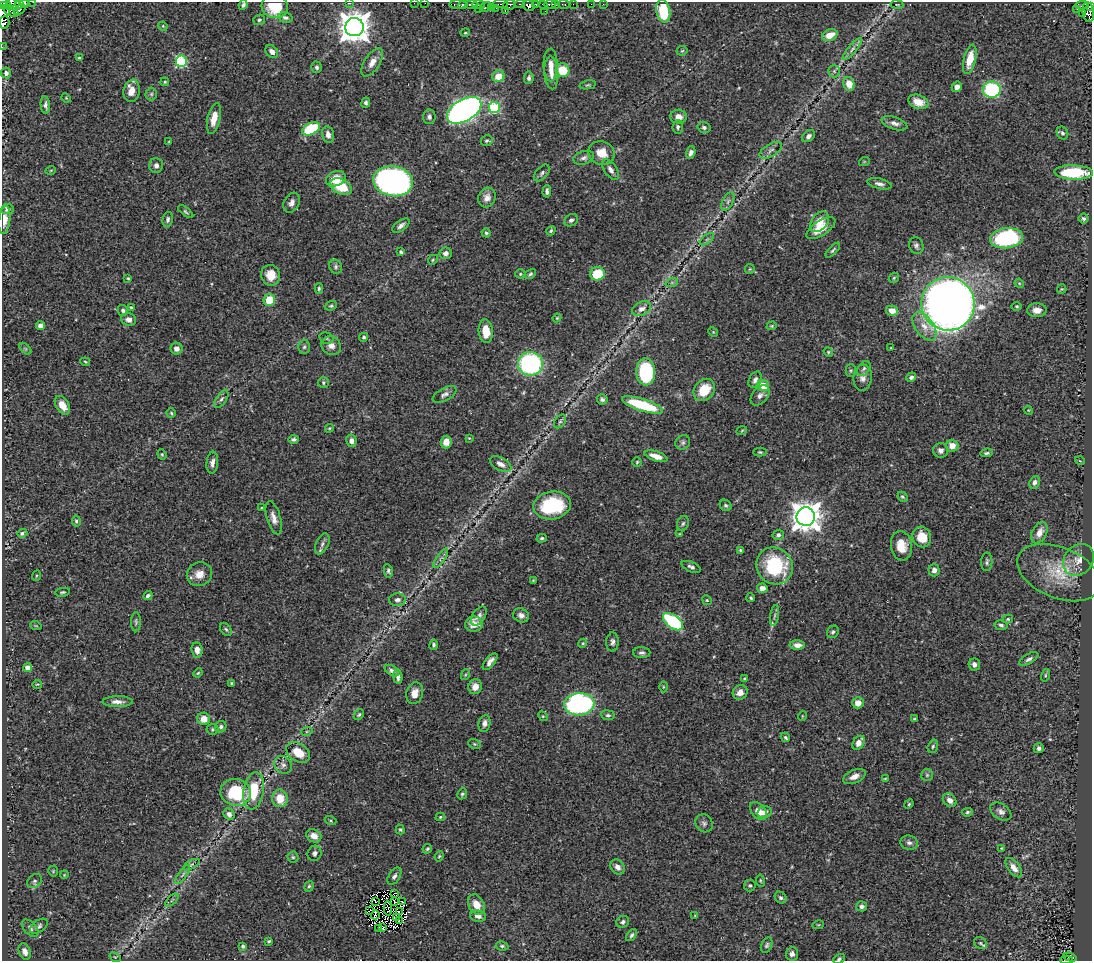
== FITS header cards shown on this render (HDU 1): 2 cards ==
NAXIS1  =                 1090
NAXIS2  =                  959

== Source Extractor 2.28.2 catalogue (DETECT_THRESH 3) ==
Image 1090 x 959 px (HDU 1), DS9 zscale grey, 1 PNG px = 1 image px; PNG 1094 x 963 px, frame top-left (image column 1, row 959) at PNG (2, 2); each listed source drawn as its Kron ellipse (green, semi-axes under 4 px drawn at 4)
Background 0.636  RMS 0.026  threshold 0.0783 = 3 sigma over >= 5 px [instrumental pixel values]
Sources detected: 364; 6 with non-positive FLUX_AUTO (blend fragments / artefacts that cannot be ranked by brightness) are neither listed nor drawn; the other 358 listed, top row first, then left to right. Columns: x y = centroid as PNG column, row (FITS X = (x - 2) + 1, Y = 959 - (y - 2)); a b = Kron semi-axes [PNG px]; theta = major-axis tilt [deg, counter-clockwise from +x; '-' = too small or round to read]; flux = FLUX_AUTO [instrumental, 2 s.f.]
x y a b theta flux
33 2 2 2 - 11
4 3 9 3 -42 12
11 3 5 3 - 46
349 3 3 2 - 130
414 3 2 2 - 2.1
425 3 2 2 - 6.3
24 4 5 3 - 100
458 4 9 3 0 120
500 4 7 2 0 50
520 4 5 2 - 37
535 4 4 3 - 100
550 4 6 3 6 83
556 4 3 3 - 72
563 4 6 3 -10 30
573 4 2 2 - 2.9
591 4 2 2 - 3.3
603 4 3 2 - 3.3
20 5 4 2 - 31
243 5 5 4 - 4.3
463 5 5 3 - 200
471 5 6 3 -6 120
479 5 6 3 -8 36
509 5 6 5 - 59
543 5 4 3 - 120
897 5 6 3 -9 1.9
1082 5 7 4 3 3.7
2 6 3 2 - 130
275 6 13 12 - 68
528 6 6 5 - 290
1090 6 3 3 - 46
485 7 6 3 30 71
492 7 3 2 - 8.8
478 8 3 2 - 7.8
496 8 3 2 - 4.5
1077 9 3 2 - 3
9 10 7 4 -47 20
20 10 6 4 37 140
505 11 3 2 - 57
545 11 2 2 - 2.9
663 11 11 7 -78 89
1088 12 10 5 -82 110
14 13 5 4 - 85
1083 14 3 3 - 14
285 18 7 5 -13 5.2
259 20 6 5 - 3.6
4 22 6 5 - 270
163 26 5 4 - 2
354 27 9 9 - 3200
465 33 5 3 - 2
830 35 8 5 24 24
2 47 2 2 - 2.1
852 49 14 4 50 6.9
682 51 5 5 - 2.1
272 52 7 5 -48 8.3
79 58 3 3 - 2.8
970 59 15 6 77 31
181 61 5 5 - 160
372 62 16 7 58 15
551 65 16 7 -89 13
317 67 6 5 - 3.6
563 70 7 6 - 49
834 71 6 6 - 3.6
6 73 5 5 - 5.7
551 73 16 7 -86 14
498 76 6 5 - 24
529 78 6 4 86 4.4
165 82 4 3 - 2.1
849 84 7 5 -70 24
588 85 8 4 11 2.6
957 87 5 4 - 9
992 90 9 8 - 160
132 91 11 8 79 20
151 94 6 6 - 3.9
66 98 5 4 - 1.8
918 102 10 7 -19 19
366 103 5 4 - 3.9
45 105 8 4 -83 5.4
494 107 5 5 - 160
464 110 19 11 30 810
429 117 7 6 - 5.8
678 117 8 7 - 12
214 118 16 6 77 24
894 123 13 6 -18 8.2
678 127 7 5 86 3.9
704 127 7 5 -16 4.1
311 129 9 6 28 120
1062 133 6 5 - 4.3
328 135 8 5 -77 8.9
808 136 7 5 41 6.2
487 140 6 5 - 2.9
169 141 3 2 - 1.3
771 150 12 6 31 7.6
602 153 13 11 -21 26
691 153 6 4 72 6.7
584 158 11 6 17 6.3
864 162 5 3 - 1.5
156 166 7 7 - 7.2
51 170 5 3 - 1.5
611 170 11 6 -55 9.3
1074 172 19 7 -2 94
542 173 10 6 48 5
336 179 10 7 21 28
393 181 20 15 -10 690
879 184 12 5 -13 6.9
341 187 11 7 -26 53
547 191 6 3 87 4.4
487 198 10 8 65 12
728 201 10 5 63 5.1
292 203 10 7 61 8.9
7 209 6 5 - 5.9
186 212 9 4 -38 3.1
1083 218 5 5 - 4.1
168 219 7 5 79 4.3
4 220 14 6 84 16
571 220 7 6 - 4.9
820 222 11 7 54 24
401 226 10 5 37 6.8
821 228 17 7 32 29
551 231 5 3 - 2.7
486 233 5 4 - 3.3
1006 238 16 10 7 180
707 239 8 4 37 3.7
916 246 8 7 - 5.7
833 250 9 3 45 3.2
401 252 3 3 - 2.8
446 253 6 6 - 6.4
433 260 5 4 - 2.2
336 267 7 6 - 4.3
750 269 5 4 - 2
520 274 5 4 - 2.5
530 274 6 4 31 3.2
597 274 7 6 - 60
271 275 10 9 - 23
128 278 3 2 - 1.9
894 278 5 4 - 2.5
672 282 6 4 19 3.3
1019 283 5 4 - 1.7
319 288 5 4 - 2.9
1062 289 4 4 - 2
269 300 6 5 - 40
948 304 27 26 - 2600
331 306 6 4 20 2.8
1017 306 5 4 - 2.7
131 308 4 3 - 3.8
642 309 10 6 26 8.5
123 310 5 5 - 4.4
1037 310 9 7 1 13
892 311 6 5 - 16
557 318 4 3 - 1.9
129 319 7 6 - 9.9
40 326 4 4 - 13
772 326 5 4 - 2.1
924 326 16 9 -55 19
486 331 12 7 -84 28
713 332 5 4 - 2
364 337 4 4 - 3.1
326 338 7 5 -15 3.1
331 346 10 9 - 11
304 347 7 6 - 3.7
891 348 3 2 - 1.3
25 349 7 4 -45 2.5
176 349 6 6 - 8.4
828 352 5 4 - 2.2
85 362 5 3 - 2.2
530 364 12 12 - 260
864 369 8 5 51 4.7
851 370 6 5 - 2.7
646 372 13 9 -87 160
911 377 5 4 - 4.7
863 378 13 9 85 11
755 380 9 6 62 6.6
323 383 5 5 - 3.2
763 386 6 5 - 32
704 390 12 9 50 44
445 394 13 6 28 7
760 395 11 7 49 8.3
221 399 10 5 55 5.2
602 399 5 5 - 4.5
62 405 10 6 -56 20
643 405 21 6 -17 100
1028 410 4 3 - 1.5
171 413 4 4 - 2.5
560 421 8 5 53 4.1
329 428 4 3 - 1.9
742 430 5 3 - 1.7
469 438 4 2 - 1.4
294 439 5 4 - 4.2
351 441 6 5 - 8.2
446 442 6 5 - 16
683 442 8 6 45 4.4
952 446 6 6 - 17
941 450 7 7 - 8.8
760 452 6 4 -1 2.6
987 453 6 3 6 3.6
162 454 5 4 - 2.3
656 456 12 5 -17 18
1080 461 5 3 - 1.3
637 462 5 4 - 2.3
212 463 11 6 84 8.3
501 464 11 6 -28 10
1035 482 6 5 - 6.8
902 497 5 4 - 2.8
552 505 19 14 9 120
725 505 6 5 - 3.9
261 508 3 3 - 2.4
806 517 9 9 - 2700
274 518 17 7 -74 12
76 521 5 4 - 3.4
683 523 8 5 71 4
22 533 5 4 - 4.1
1039 533 11 7 61 18
679 534 4 3 - 1.6
778 535 6 5 - 4.2
922 537 10 9 - 36
542 538 5 4 - 3.1
322 544 11 6 66 7.6
901 546 15 10 -82 29
741 550 4 3 - 3.2
441 558 11 4 54 4.3
1079 560 17 14 51 27
987 562 9 5 88 4.6
775 566 19 17 -48 140
691 567 10 5 -23 5.6
934 570 6 5 - 7.8
388 571 7 4 -79 3.9
1059 572 43 25 -22 88
199 574 13 11 29 19
36 576 5 3 - 1.8
533 580 3 3 - 1.4
762 588 5 4 - 13
62 592 7 3 9 2.8
148 596 5 4 - 4.8
751 598 4 3 - 2.6
397 600 8 6 3 6
707 600 5 4 - 2
521 615 8 7 - 7.8
479 616 10 6 57 6.7
774 616 10 4 81 4.2
1008 619 5 4 - 2.7
136 622 9 5 90 3.8
673 622 12 6 -37 170
474 624 9 7 11 17
1001 625 6 5 - 4.3
36 626 6 3 -18 1.6
226 629 7 5 -49 3.4
833 632 6 5 - 4.1
612 642 9 6 88 5.9
583 643 5 3 - 1.7
434 645 5 4 - 3
797 645 8 4 -2 9.8
197 650 7 5 -83 12
642 653 8 5 -2 4.6
1029 659 10 5 31 5.8
490 662 10 4 50 10
974 665 6 5 - 7.3
28 668 4 4 - 18
392 671 8 4 -33 7.1
198 673 5 4 - 2
465 675 5 3 - 1.9
1045 675 6 4 72 2.4
398 677 7 4 -83 6.8
745 679 3 3 - 3.6
232 683 3 3 - 2.8
37 684 5 3 - 1.6
475 687 7 7 - 15
663 687 5 3 - 1.7
740 692 8 7 - 16
415 693 11 8 75 15
117 702 15 5 1 11
858 703 5 5 - 17
579 704 15 11 5 380
359 715 6 4 46 2.7
608 715 7 5 -7 4.4
543 716 5 4 - 2
802 716 5 3 - 1.5
204 719 6 6 - 20
914 719 4 3 - 2.2
484 723 8 6 78 7.4
221 727 6 5 - 4.7
212 729 6 5 - 2.7
307 731 6 3 19 2.5
785 737 5 4 - 3.6
859 743 8 5 58 14
474 744 6 4 -21 2.7
933 746 7 5 74 3.1
1039 748 5 5 - 5.2
298 753 13 9 -34 36
283 765 9 8 - 7.9
927 775 6 6 - 3.8
854 776 12 6 24 13
885 778 4 2 - 1.6
254 791 19 10 80 59
236 792 15 13 -17 91
462 794 5 4 - 3.1
280 798 9 7 -80 30
950 800 7 6 - 11
909 804 5 4 - 2.2
758 811 10 6 -49 18
1001 811 12 7 -33 8
764 812 7 5 15 9.4
967 812 5 4 - 3
229 814 6 5 - 6.6
440 817 5 4 - 2.6
331 820 6 3 -19 2.1
704 823 9 8 - 6.1
400 829 5 4 - 2.4
314 836 8 6 -30 14
909 843 9 7 -14 6.5
1001 848 3 3 - 1.3
427 849 5 4 - 2.6
315 853 8 6 64 5.8
439 856 5 4 - 2.3
293 857 5 5 - 2.9
191 865 9 4 29 3
617 867 8 6 -51 9
1014 868 11 6 -53 14
53 871 5 5 - 2
64 875 4 3 - 1.4
183 875 11 3 54 4.4
394 876 9 5 58 5.4
35 881 8 6 43 4.7
760 881 6 3 -81 1.9
309 886 5 4 - 3
750 886 6 6 - 3.6
395 894 4 2 - 0.89
781 898 6 5 - 3.9
172 900 8 4 45 3.2
375 901 4 2 - 0.69
395 902 3 2 - 0.96
403 902 3 2 - 1.1
476 905 11 7 -62 21
862 906 5 5 - 5.6
388 908 7 3 -87 2.9
370 910 3 2 - 1.7
399 911 4 2 - 0.27
375 915 4 2 - 2.2
478 916 8 6 -11 9.7
695 916 3 2 - 1
397 917 3 2 - 3
399 921 3 2 - 0.49
623 922 6 5 - 4.9
818 925 5 3 - 1.7
39 926 10 5 36 5.2
30 928 10 6 -46 5.7
378 928 3 2 - 2.1
382 928 4 3 - 1.6
632 935 7 4 52 3.6
269 941 3 3 - 2.4
980 943 7 5 -35 3.6
767 945 8 5 65 3.9
243 946 4 3 - 3.3
502 946 6 4 -8 3.2
25 952 8 6 -69 10
792 954 7 6 - 7
115 957 6 3 -36 1.8
1070 957 7 3 -15 40
839 959 6 4 29 3.4
1066 960 6 2 -1 11
At the frame edge (FLAGS 8, measured only in part): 15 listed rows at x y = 33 2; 4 3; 11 3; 349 3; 414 3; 425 3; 243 5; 2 6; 275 6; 1090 6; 4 22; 2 47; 4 220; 839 959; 1066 960
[6 non-positive-flux detections neither listed nor drawn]